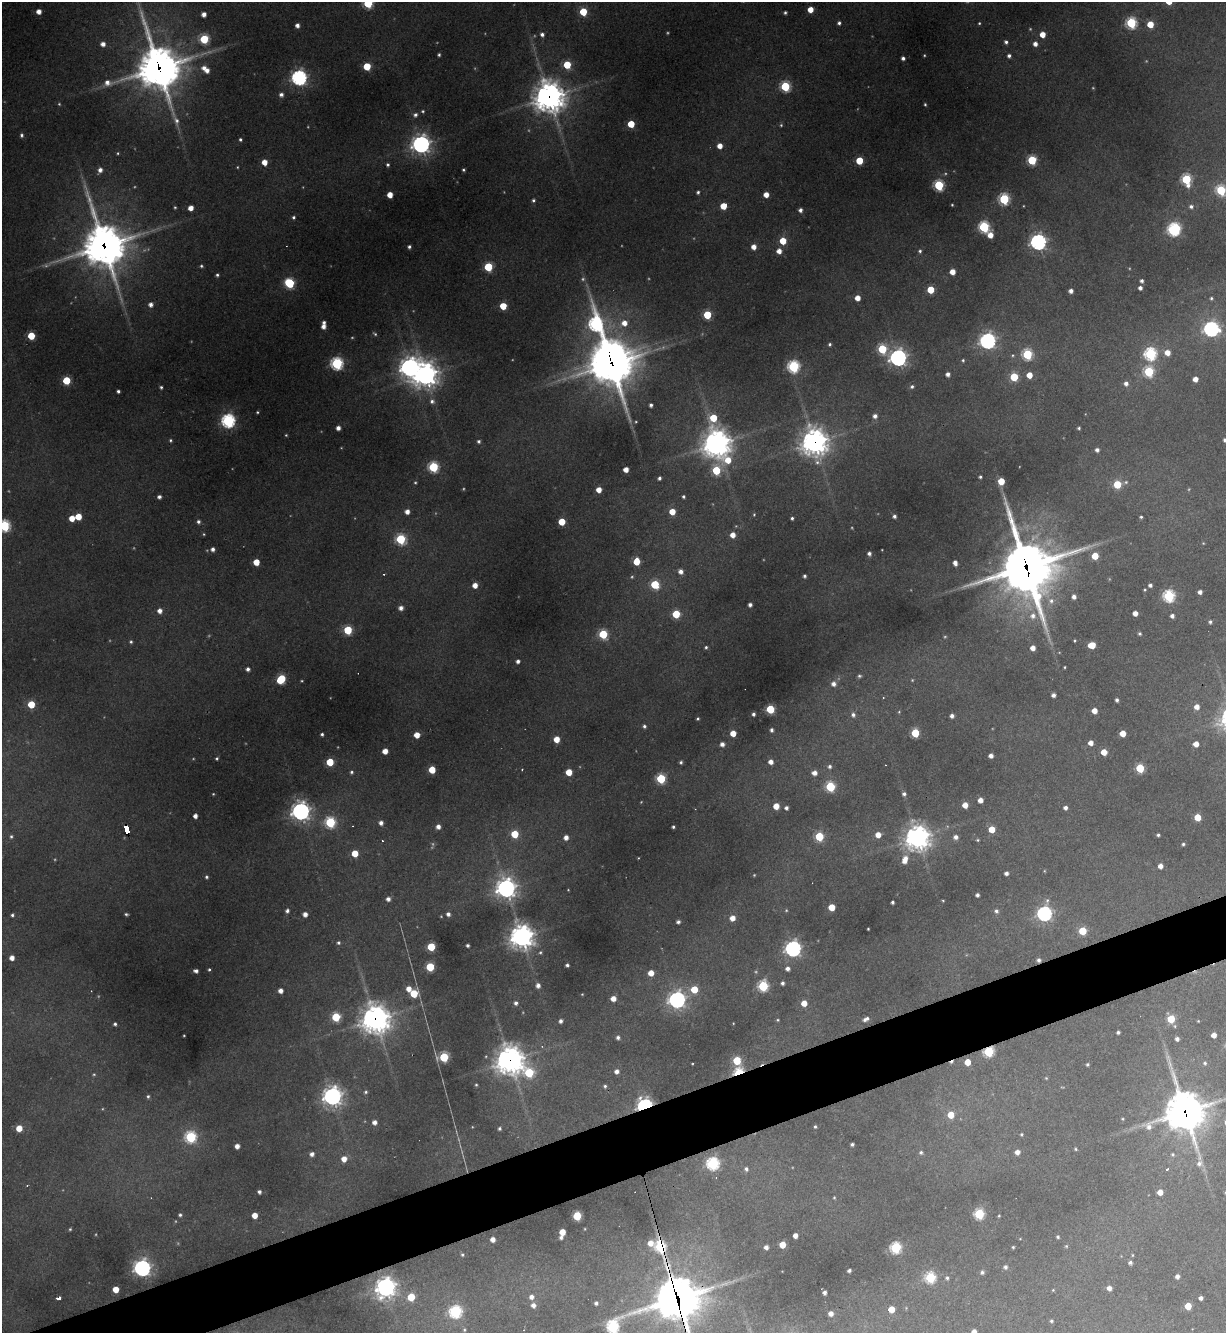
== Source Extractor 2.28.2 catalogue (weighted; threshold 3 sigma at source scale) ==
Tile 7 of 4 x 4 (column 3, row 2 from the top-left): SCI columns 2592-3815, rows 2663-3993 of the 5307 x 5324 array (HDU 1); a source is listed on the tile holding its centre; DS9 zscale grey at full resolution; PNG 1228 x 1335 px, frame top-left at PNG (2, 2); no overlay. Shown black and unused: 4% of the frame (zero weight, under 3 of 4 exposures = <1% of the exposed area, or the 3 px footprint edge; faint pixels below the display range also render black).
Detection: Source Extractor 2.28.2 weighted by HDU 2 'WHT'; one run over the whole footprint, this tile lists its part. Background 0.268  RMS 0.0096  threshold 0.0431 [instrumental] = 3 sigma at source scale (4.5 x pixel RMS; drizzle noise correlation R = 1.50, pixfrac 1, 0.05/0.05 arcsec/px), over >= 5 px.
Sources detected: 449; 29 too faint to see at this stretch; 6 cosmic-ray / hot-pixel residue — not listed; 5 inside a brighter listed object's ellipse — not listed separately; the other 409 listed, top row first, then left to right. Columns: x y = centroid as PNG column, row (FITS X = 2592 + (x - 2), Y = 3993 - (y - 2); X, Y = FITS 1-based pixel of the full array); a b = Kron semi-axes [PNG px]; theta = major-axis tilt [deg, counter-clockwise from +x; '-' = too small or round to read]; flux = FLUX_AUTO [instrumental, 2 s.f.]
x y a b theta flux
368 3 5 5 - 76
810 10 5 4 - 14
39 11 4 4 - 8
583 12 5 5 - 39
785 12 3 3 - 1.9
204 14 4 4 - 6.6
839 23 4 4 - 2.5
979 23 3 3 - 1.1
1131 23 6 6 - 110
1150 24 5 5 - 22
297 25 4 4 - 5.2
542 34 5 5 - 3.7
1042 34 5 4 - 13
204 39 5 5 - 63
1006 42 4 4 - 2.7
103 44 5 5 - 6.3
1035 44 5 4 - 5.9
439 55 3 3 - 1.7
924 55 3 2 - 0.9
1009 56 4 4 - 3.1
903 58 4 4 - 3.1
567 65 5 5 - 38
367 66 5 5 - 35
159 67 18 16 -72 3300
207 70 6 5 - 5.9
299 78 6 6 - 330
785 86 6 5 - 85
281 95 5 5 - 4
549 97 11 11 - 1500
925 104 3 2 - 1.2
423 111 5 4 - 1.5
415 115 5 5 - 3.4
631 124 5 5 - 26
22 135 4 4 - 2.4
240 139 3 3 - 1.7
421 144 7 7 - 540
720 146 5 4 - 10
1032 160 5 5 - 68
859 161 5 5 - 33
264 162 5 4 - 12
388 165 4 4 - 1.9
237 167 3 3 - 0.91
100 170 5 4 - 5.4
463 170 3 3 - 1.5
1186 179 7 5 -75 91
939 185 6 5 - 100
1221 190 6 5 - 83
698 192 4 3 - 2
390 195 4 4 - 13
766 195 4 4 - 11
1004 199 6 5 - 100
533 200 4 4 - 2
952 205 3 3 - 0.98
723 206 5 5 - 22
1191 206 6 5 - 3
175 207 4 3 - 1.2
191 208 4 4 - 9.4
800 210 4 4 - 4.3
293 217 4 4 - 2
984 227 6 6 - 120
1174 229 7 6 - 200
990 235 5 5 - 12
783 241 5 5 - 21
1038 242 6 6 - 380
104 246 17 15 -72 3100
409 247 3 3 - 2.4
754 247 5 4 - 8.6
779 251 5 5 - 8.6
920 251 5 4 - 2
201 266 4 4 - 1.6
488 267 5 5 - 52
952 272 5 5 - 11
217 275 4 3 - 1.9
1142 281 4 3 - 2.5
289 283 6 5 - 80
1140 288 4 4 - 3.8
930 290 5 5 - 30
1071 291 4 4 - 5.1
857 298 5 4 - 11
1211 298 4 3 - 1.5
151 304 5 5 - 5.1
503 306 5 5 - 27
707 315 5 5 - 46
624 323 7 7 - 9.6
596 324 42 20 -77 330
323 326 5 4 - 6.4
1211 329 7 6 - 300
375 334 6 4 -44 1.7
31 336 5 5 - 35
988 341 7 6 - 380
830 344 4 4 - 1.8
882 349 6 5 - 68
1167 352 5 5 - 10
1027 354 6 5 - 96
1150 354 6 6 - 160
1013 355 6 5 - 1.6
898 358 7 7 - 410
963 360 4 3 - 1.3
337 363 6 6 - 160
611 363 15 14 - 2900
793 366 6 6 - 140
410 367 9 7 68 660
1149 372 6 5 - 90
948 374 4 4 - 4.7
425 375 11 10 - 700
1029 375 5 5 - 14
1014 377 5 5 - 47
1195 379 4 4 - 9.2
66 380 5 5 - 45
1126 383 5 5 - 4.4
161 387 4 3 - 1.7
912 387 5 4 - 2.3
118 391 3 3 - 2.4
432 401 7 7 - 4.2
651 405 4 3 - 2.8
257 412 4 3 - 1.2
875 416 5 5 - 4.8
713 418 9 6 88 34
228 421 6 6 - 230
636 422 3 3 - 0.86
338 428 4 4 - 5.2
1079 428 3 3 - 1.6
170 440 4 4 - 1.6
1224 440 4 4 - 2.5
479 441 5 4 - 2.3
814 442 10 10 - 1000
717 444 11 9 37 1400
1097 450 4 4 - 3.8
728 460 10 10 - 22
433 467 6 5 - 97
626 470 4 4 - 9
716 470 6 5 - 52
980 477 3 3 - 1.8
659 478 4 3 - 2.6
1001 481 5 5 - 24
1126 482 7 5 15 2
1117 484 5 5 - 40
599 490 4 4 - 11
159 497 4 4 - 3.4
683 497 3 3 - 1.8
407 511 4 4 - 6.4
672 512 5 5 - 17
754 514 4 3 - 1
894 516 4 3 - 2.9
78 517 5 5 - 21
1141 517 3 3 - 1.5
72 518 5 4 - 15
792 518 3 3 - 1.8
198 522 5 4 - 2.7
562 522 5 5 - 26
4 526 6 6 - 130
204 534 4 3 - 1
733 535 5 5 - 9.1
401 539 6 5 - 89
1203 543 4 3 - 0.82
213 549 4 4 - 3.8
869 553 4 4 - 3.3
1095 556 5 5 - 23
637 561 5 5 - 24
256 562 5 4 - 19
955 563 5 4 - 5.8
1026 567 23 19 -70 5000
681 572 5 5 - 5.8
804 576 4 3 - 2.3
655 584 5 5 - 49
475 585 5 5 - 9.5
1150 585 4 4 - 3.2
1145 590 4 3 - 1
1200 592 4 4 - 4.9
1169 596 6 6 - 150
1074 597 4 4 - 4.8
1051 601 9 8 - 5.6
750 605 4 4 - 3.7
401 608 5 4 - 5.4
160 611 5 5 - 6.7
1135 613 4 4 - 7.7
676 614 5 5 - 42
1033 616 8 8 - 6.7
1172 616 4 4 - 4
1210 622 4 4 - 2.2
348 630 5 5 - 57
603 634 5 5 - 62
1140 634 4 4 - 1.8
1075 641 3 2 - 0.9
131 642 5 4 - 1.7
1092 645 6 5 - 21
706 647 4 4 - 1.6
1033 648 4 4 - 8.1
518 661 4 4 - 3.5
1064 667 3 2 - 0.91
248 669 4 4 - 3.4
859 676 5 4 - 1.9
281 679 6 5 - 56
833 684 6 6 - 5.7
1053 695 4 4 - 3.8
883 698 3 2 - 0.7
1117 700 4 3 - 2.6
31 704 5 5 - 31
1197 707 5 5 - 7.6
770 709 5 5 - 52
1094 711 4 4 - 12
899 712 4 4 - 0.95
753 714 4 3 - 2.6
853 715 6 5 - 3.3
952 716 4 4 - 4.1
698 719 3 3 - 1.5
644 726 5 4 - 2.2
772 730 4 3 - 2.9
733 733 5 4 - 13
915 733 5 5 - 47
1123 733 5 5 - 17
322 734 3 3 - 1.9
417 735 5 5 - 14
557 739 5 5 - 15
1091 743 4 4 - 7.1
722 744 5 5 - 5.6
1196 744 5 4 - 9.9
385 751 4 4 - 10
1104 752 5 4 - 14
991 756 4 4 - 5.3
217 758 4 3 - 1.5
330 762 5 5 - 33
681 762 5 4 - 2.1
771 762 4 4 - 6.4
830 766 5 5 - 2.5
1140 768 5 5 - 53
522 769 3 2 - 0.7
432 770 5 5 - 27
351 772 5 4 - 2
569 772 5 5 - 20
814 773 5 4 - 6
661 779 5 5 - 70
830 786 5 5 - 77
213 794 3 3 - 0.82
904 794 5 5 - 2.9
980 800 4 4 - 8.3
965 805 5 4 - 11
776 806 5 5 - 14
786 808 4 4 - 3.3
1065 808 4 4 - 3.8
301 811 7 6 - 650
195 816 4 4 - 5.5
1197 817 5 5 - 22
330 822 6 6 - 110
381 823 5 4 - 4.8
438 827 5 4 - 5.2
673 827 3 3 - 1.7
992 829 5 5 - 19
126 830 8 4 -75 180
515 834 5 5 - 34
878 835 5 5 - 11
1158 835 4 3 - 1.9
11 836 5 4 - 1.5
819 836 5 5 - 55
566 837 5 5 - 6.4
918 837 9 8 - 1000
956 837 5 5 - 5.1
978 840 4 3 - 1.3
382 841 3 2 - 3
1183 844 3 3 - 1.6
355 853 5 5 - 21
905 860 9 6 72 11
1160 866 4 4 - 6.6
1044 871 5 3 - 0.83
1006 873 4 4 - 4
206 877 4 4 - 1.8
506 888 8 8 - 600
977 895 4 4 - 3
388 899 5 5 - 4.6
943 901 3 2 - 0.74
892 902 4 3 - 2.4
832 907 5 5 - 24
786 910 4 4 - 1
287 911 5 5 - 2.8
996 911 6 5 - 2.9
1044 913 7 6 - 280
126 914 4 3 - 1.6
305 914 4 4 - 6.3
448 914 5 4 - 4
12 915 4 3 - 1.8
732 918 5 5 - 9
678 922 4 3 - 2.8
868 929 3 3 - 0.92
1082 931 5 5 - 39
522 936 9 9 - 840
338 943 5 4 - 1.7
468 945 3 3 - 2.3
431 947 5 5 - 43
793 949 6 6 - 370
12 958 4 4 - 7.1
567 965 4 3 - 2.4
430 967 5 5 - 52
788 968 5 5 - 4.3
209 970 4 3 - 1.3
196 971 4 4 - 3.6
651 973 5 4 - 13
782 983 4 4 - 2.8
538 985 6 5 - 4.9
763 986 6 5 - 110
409 989 5 5 - 7.9
694 989 5 5 - 27
280 991 4 4 - 6.4
414 993 5 5 - 37
582 994 3 3 - 0.79
613 998 5 4 - 9.2
677 1000 7 7 - 420
516 1003 6 5 - 3.6
804 1003 5 4 - 13
336 1017 5 5 - 58
375 1019 10 10 - 1400
866 1019 8 4 23 4.3
1171 1019 5 5 - 38
778 1020 3 3 - 1
561 1021 5 4 - 3.5
1198 1021 4 4 - 0.98
115 1024 4 3 - 2
1118 1032 4 3 - 2.5
184 1035 3 2 - 0.86
1214 1035 4 4 - 9
618 1037 5 5 - 2.9
1177 1039 5 5 - 4
989 1052 6 5 - 95
444 1057 6 5 - 73
510 1060 10 10 - 1200
737 1061 5 5 - 46
967 1062 5 4 - 16
1205 1063 7 6 - 2.7
1087 1064 3 3 - 1.8
617 1071 5 5 - 4.6
738 1072 7 4 24 93
529 1073 7 6 - 69
94 1074 4 4 - 1.1
1046 1078 4 4 - 0.95
476 1085 4 3 - 1.3
605 1086 4 4 - 1.8
366 1092 5 5 - 1.9
148 1096 5 4 - 1.8
332 1096 7 7 - 560
645 1106 6 5 - 330
1185 1112 16 14 -75 2700
951 1115 5 5 - 18
1122 1119 4 3 - 1.1
374 1122 5 4 - 5.5
815 1127 4 3 - 1.4
19 1128 5 5 - 17
499 1128 3 3 - 2
1022 1134 4 4 - 1.5
190 1137 6 6 - 130
852 1144 4 3 - 2.3
237 1146 4 4 - 6.6
1075 1149 5 3 - 1.3
921 1152 5 5 - 2.3
1017 1152 5 5 - 6.5
312 1154 5 4 - 4.3
1173 1154 5 5 - 1.7
344 1159 5 5 - 9.8
713 1163 6 6 - 160
746 1169 5 5 - 2.9
1167 1169 3 3 - 9.9
259 1192 4 4 - 2.8
1160 1192 5 4 - 10
834 1197 4 3 - 0.95
979 1214 6 5 - 87
180 1215 4 4 - 1.9
255 1215 4 4 - 13
577 1216 5 5 - 57
999 1216 3 3 - 0.97
70 1229 3 3 - 1.1
562 1233 8 4 75 17
795 1235 4 4 - 7.1
1058 1237 4 3 - 1.8
493 1239 4 4 - 6.5
651 1243 6 6 - 10
782 1245 5 5 - 18
661 1246 11 6 -72 150
1066 1246 5 5 - 1.3
766 1247 4 4 - 4.8
1013 1247 3 3 - 1.2
896 1248 6 6 - 120
462 1255 4 4 - 1.5
1132 1255 4 4 - 0.99
1130 1263 6 5 - 2.5
1005 1267 5 4 - 3
142 1268 7 6 - 470
849 1271 4 3 - 2.8
982 1272 5 5 - 2.6
1177 1276 4 4 - 4.4
930 1277 6 6 - 99
947 1278 5 4 - 1.9
386 1287 8 8 - 630
1109 1288 5 4 - 6.3
116 1289 5 5 - 18
1053 1290 5 4 - 0.94
825 1293 5 3 - 3.5
411 1297 5 5 - 36
531 1297 6 5 - 4.9
58 1298 5 3 - 3.7
678 1298 17 16 - 2500
1201 1298 4 4 - 3.8
596 1303 5 5 - 2.9
533 1305 5 5 - 5.2
1188 1306 5 5 - 23
891 1309 5 5 - 16
455 1312 6 6 - 160
831 1313 4 4 - 6.2
1051 1321 4 4 - 1.8
613 1327 20 6 34 160
464 1330 6 4 -70 1.5
974 1332 4 4 - 7.3
Overlapping masked pixels (flux is a lower limit): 16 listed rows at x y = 159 67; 549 97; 104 246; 596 324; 611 363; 814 442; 1026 567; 126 830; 375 1019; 989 1052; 510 1060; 738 1072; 645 1106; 1185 1112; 661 1246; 678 1298
Isophote crosses this tile's border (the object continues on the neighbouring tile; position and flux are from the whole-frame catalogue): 7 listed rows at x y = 368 3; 1221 190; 1224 440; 4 526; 678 1298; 613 1327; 974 1332